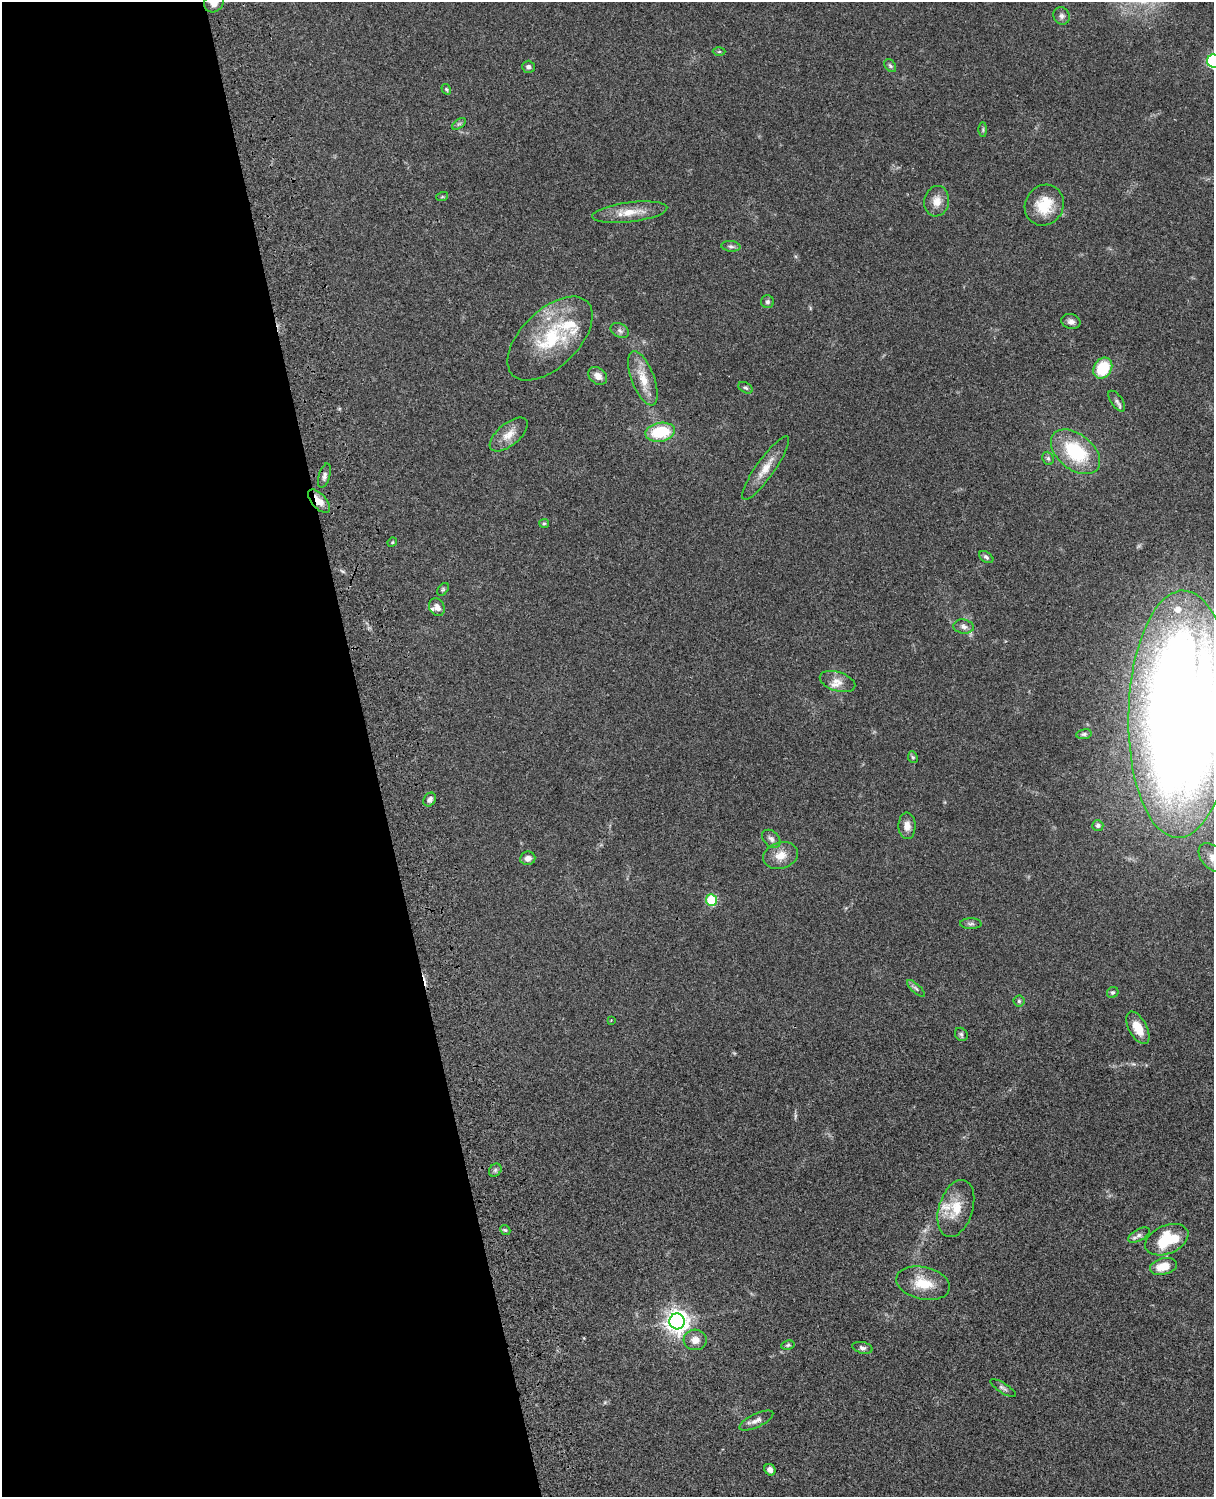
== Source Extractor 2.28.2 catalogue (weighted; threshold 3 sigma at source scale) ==
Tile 5 of 4 x 3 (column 1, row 2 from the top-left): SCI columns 121-1332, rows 1774-3268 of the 5088 x 4927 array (HDU 1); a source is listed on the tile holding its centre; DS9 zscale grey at full resolution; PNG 1216 x 1499 px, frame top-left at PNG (2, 2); each listed source drawn as its Kron ellipse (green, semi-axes under 4 px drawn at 4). Shown black and unused: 31% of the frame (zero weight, under 3 of 4 exposures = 6% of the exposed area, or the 3 px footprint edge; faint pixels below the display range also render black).
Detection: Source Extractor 2.28.2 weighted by HDU 2 'WHT'; one run over the whole footprint, this tile lists its part. Background 0.0801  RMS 0.0058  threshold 0.0261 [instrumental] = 3 sigma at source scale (4.5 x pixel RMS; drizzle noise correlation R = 1.50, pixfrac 1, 0.05/0.05 arcsec/px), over >= 5 px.
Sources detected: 76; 1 too faint to see at this stretch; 1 cosmic-ray / hot-pixel residue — neither listed nor drawn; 5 inside a brighter listed object's ellipse — not listed separately; the other 69 listed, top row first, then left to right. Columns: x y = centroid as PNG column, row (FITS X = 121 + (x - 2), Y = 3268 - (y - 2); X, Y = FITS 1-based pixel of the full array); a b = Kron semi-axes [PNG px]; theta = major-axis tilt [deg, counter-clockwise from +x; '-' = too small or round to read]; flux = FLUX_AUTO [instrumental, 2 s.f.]
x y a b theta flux
214 2 10 9 - 5.1
1062 16 9 8 - 2.1
719 52 6 4 1 0.79
1213 61 6 6 - 76
890 66 7 5 -50 1.1
528 67 6 6 - 1.6
446 89 5 4 - 0.78
459 124 8 4 36 1.1
983 130 7 4 -90 0.79
442 197 6 4 18 0.62
937 201 15 12 80 6
1044 205 21 19 58 16
630 212 38 10 7 11
731 246 9 5 -6 1.5
767 302 6 6 - 1.3
1071 321 10 7 -13 2.4
620 331 10 7 -28 1.8
550 339 52 28 44 42
1103 368 11 8 59 22
598 376 10 7 -39 3.6
643 378 29 11 -69 11
746 388 8 5 -28 1.2
1117 401 12 5 -55 2
660 432 15 9 10 25
509 435 23 11 40 7.5
1075 452 28 17 -39 35
1048 458 7 5 -68 1.1
766 468 38 9 55 8.8
324 476 12 5 74 2.1
319 501 14 7 -47 5.9
544 523 5 4 - 0.75
392 542 5 4 - 0.73
986 557 8 5 -33 1.2
443 589 7 4 54 0.89
437 607 9 7 -62 3.1
963 627 10 7 -8 2.4
837 681 18 9 -17 5.1
1181 714 124 52 89 1300
1084 734 8 5 9 1.1
913 757 6 4 -66 0.88
430 799 7 6 - 1.9
1098 825 5 5 - 1.8
907 826 13 8 -88 4.3
771 839 10 7 -44 2.4
781 855 17 13 18 7.4
528 858 7 6 - 3.1
1213 858 17 11 -45 7
711 900 6 5 - 29
971 924 11 5 -2 1.4
916 988 11 4 -42 1.4
1113 992 6 5 - 1.1
1019 1001 5 5 - 0.95
611 1020 3 3 - 0.38
1138 1028 18 9 -62 10
961 1034 7 6 - 1.3
495 1170 7 5 47 1.4
956 1208 29 17 72 14
505 1230 5 4 - 0.81
1139 1235 12 6 28 1.9
1167 1240 23 14 23 25
1163 1266 14 8 13 9.8
923 1283 27 16 -13 14
677 1321 8 7 - 440
695 1340 11 10 - 4.8
788 1345 7 4 11 0.94
862 1348 10 5 -13 1.7
1003 1388 15 5 -32 1.6
756 1420 18 6 25 3.2
770 1470 6 5 - 2.8
Overlapping masked pixels (flux is a lower limit): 1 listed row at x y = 319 501
Isophote crosses this tile's border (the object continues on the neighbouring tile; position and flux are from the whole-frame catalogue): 4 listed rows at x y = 214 2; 1213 61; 1181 714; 1213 858